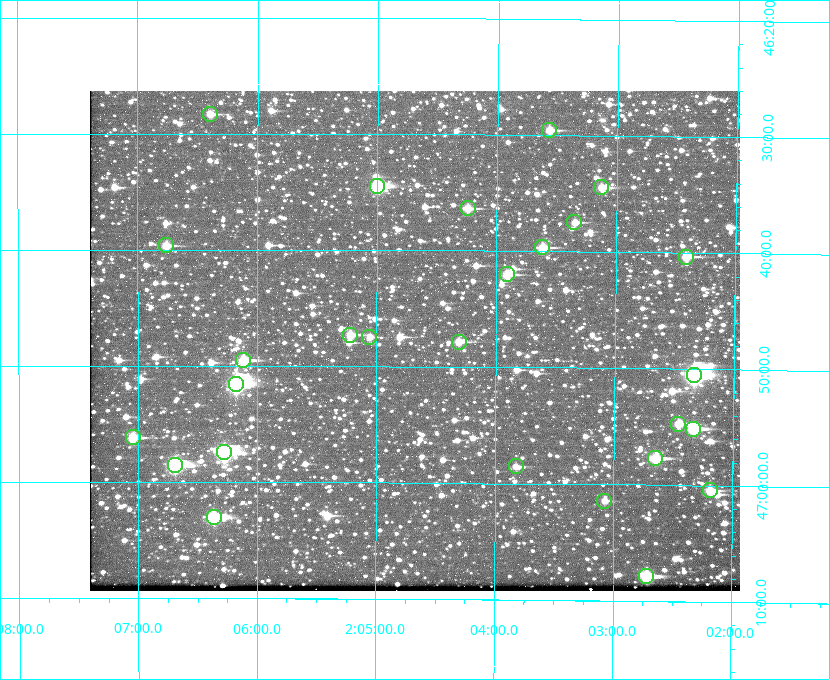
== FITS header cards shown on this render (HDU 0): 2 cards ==
NAXIS1  =                  650 / Width of table row in bytes
NAXIS2  =                  500 / Number of rows in table

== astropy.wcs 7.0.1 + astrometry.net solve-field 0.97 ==
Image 650 x 500 px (HDU 0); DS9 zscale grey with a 90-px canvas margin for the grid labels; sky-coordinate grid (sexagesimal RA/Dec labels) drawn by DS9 from the SOLVED WCS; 27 Tycho-2 reference stars matched to detected sources circled (green)
Header WCS: none
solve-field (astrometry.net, Tycho-2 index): SOLVED blind (the file carries no WCS)
Solved WCS: RA---TAN-SIP/DEC--TAN-SIP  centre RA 02:04:41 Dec +46:48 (31.17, +46.80 deg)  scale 5.16 arcsec/px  FOV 55.9' x 43.0'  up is +180 deg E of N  parity flipped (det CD > 0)
(file carries no celestial WCS; the grid is the blind solution)
Tycho-2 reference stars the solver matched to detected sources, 27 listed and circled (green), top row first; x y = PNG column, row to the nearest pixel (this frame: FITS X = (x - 90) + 1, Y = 500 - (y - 91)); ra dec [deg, ICRS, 3 dp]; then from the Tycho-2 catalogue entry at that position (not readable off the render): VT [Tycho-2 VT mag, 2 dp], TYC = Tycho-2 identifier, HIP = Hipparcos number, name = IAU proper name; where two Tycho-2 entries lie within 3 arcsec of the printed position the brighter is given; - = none
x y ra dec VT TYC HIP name
210 114 31.598 +46.472 10.81 3281-451-1 - -
549 130 30.892 +46.493 10.70 3280-490-1 - -
377 186 31.250 +46.575 8.43 3281-919-1 - -
601 187 30.782 +46.574 10.16 3280-645-1 - -
468 208 31.061 +46.606 9.99 3281-582-1 - -
574 222 30.837 +46.625 10.69 3280-1254-1 - -
166 245 31.690 +46.661 10.70 3281-375-1 - -
542 247 30.904 +46.661 9.60 3280-781-1 - -
686 257 30.604 +46.672 9.47 3280-908-1 - -
507 274 30.978 +46.700 9.85 3281-909-1 - -
350 335 31.305 +46.788 10.64 3281-663-1 - -
369 337 31.264 +46.791 10.76 3281-86-1 - -
459 342 31.078 +46.798 10.61 3281-114-1 - -
243 360 31.529 +46.825 9.32 3281-34-1 - -
694 375 30.583 +46.843 7.07 3280-746-1 9508 -
236 384 31.543 +46.860 7.50 3281-160-1 9805 -
678 424 30.615 +46.912 10.08 3284-203-1 - -
693 429 30.584 +46.919 9.47 3284-629-1 - -
133 437 31.760 +46.936 9.76 3285-99-1 - -
224 452 31.569 +46.957 8.53 3285-177-1 9816 -
655 458 30.663 +46.962 9.31 3284-347-1 - -
175 465 31.671 +46.975 8.89 3285-43-1 - -
516 466 30.956 +46.975 11.27 3285-185-1 - -
710 490 30.548 +47.007 10.42 3284-727-1 - -
604 501 30.769 +47.024 11.20 3284-681-1 - -
214 517 31.591 +47.051 8.70 3285-1195-1 - -
646 576 30.679 +47.131 10.02 3284-307-1 - -